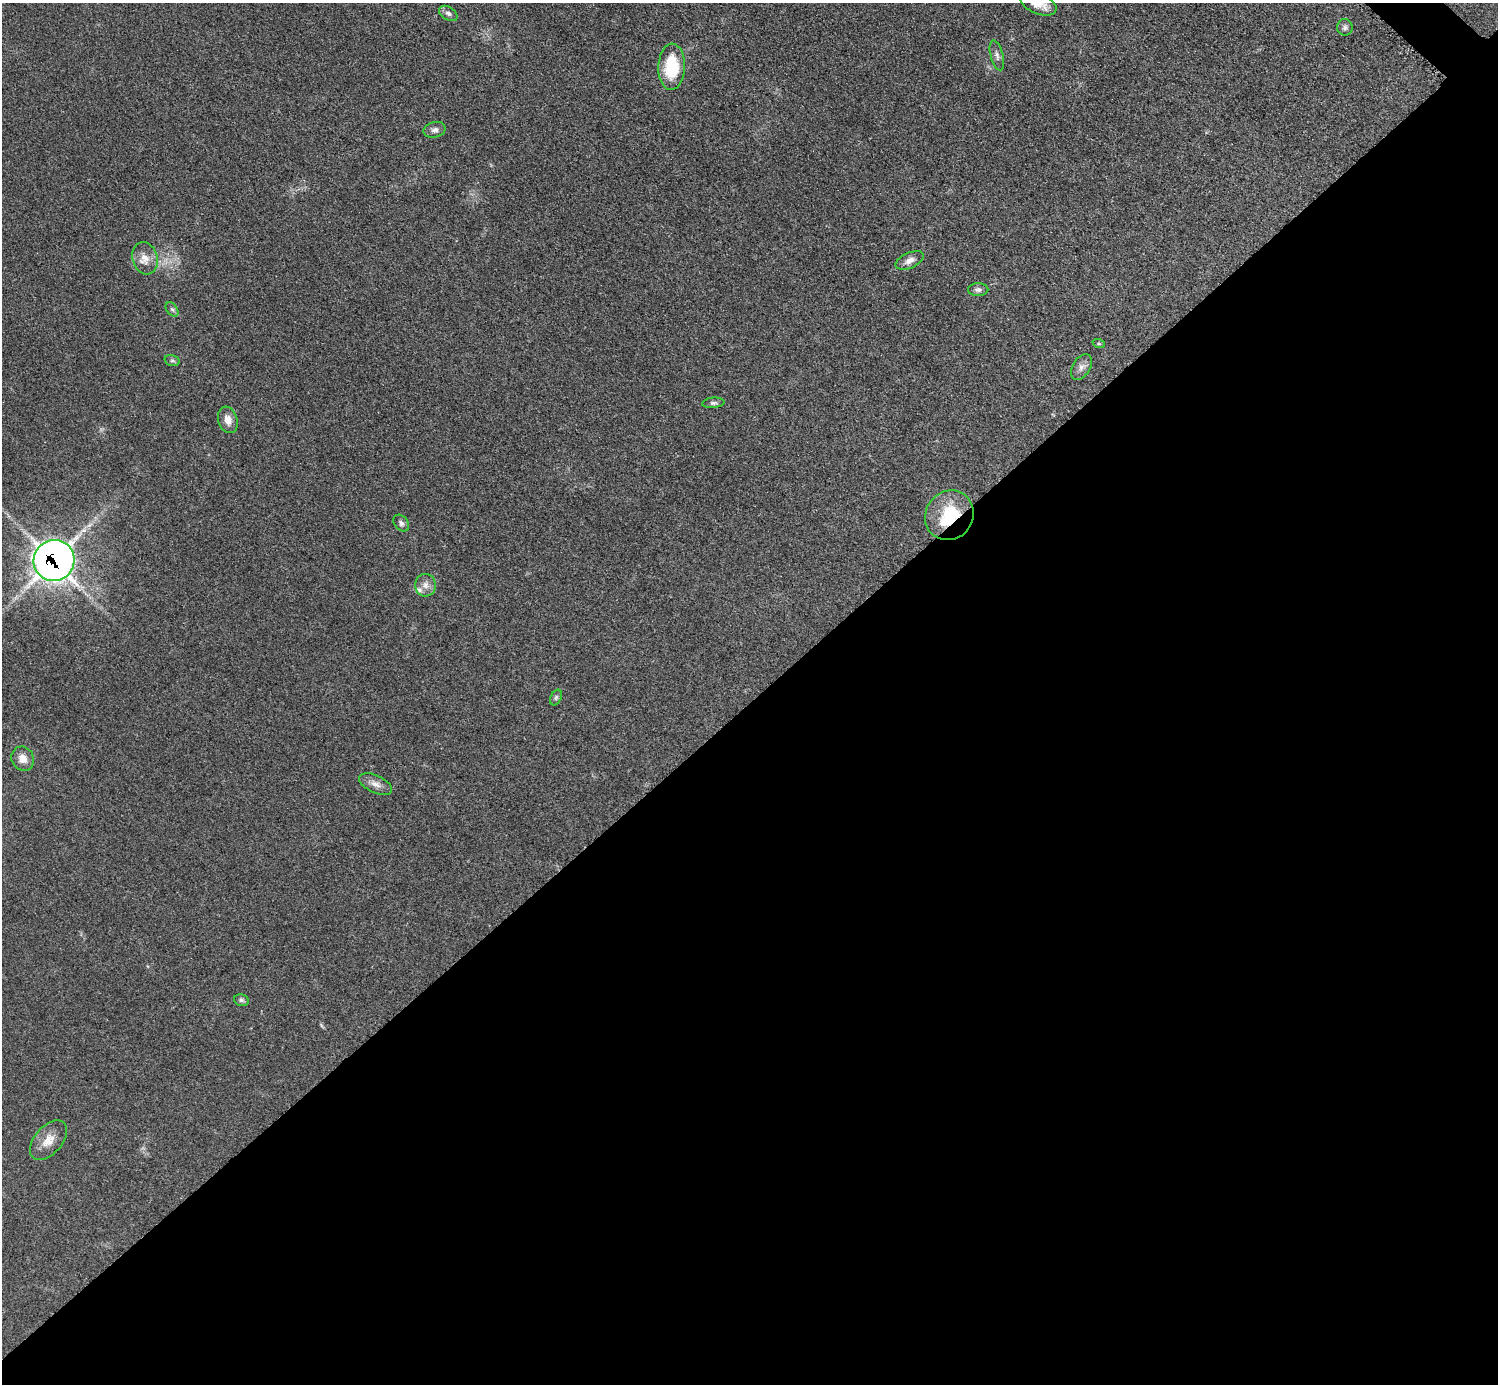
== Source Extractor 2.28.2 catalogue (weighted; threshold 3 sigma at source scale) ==
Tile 15 of 4 x 4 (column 3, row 4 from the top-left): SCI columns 2998-4493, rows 305-1686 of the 5993 x 5993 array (HDU 1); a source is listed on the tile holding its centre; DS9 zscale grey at full resolution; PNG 1500 x 1386 px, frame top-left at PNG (2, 3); each listed source drawn as its Kron ellipse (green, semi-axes under 4 px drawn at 4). Shown black and unused: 50% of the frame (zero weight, under 3 of 5 exposures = <1% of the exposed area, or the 3 px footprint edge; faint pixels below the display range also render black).
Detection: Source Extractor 2.28.2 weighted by HDU 2 'WHT'; one run over the whole footprint, this tile lists its part. Background 0.0503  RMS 0.0062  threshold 0.0278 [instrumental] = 3 sigma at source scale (4.5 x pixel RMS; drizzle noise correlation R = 1.50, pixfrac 1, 0.05/0.05 arcsec/px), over >= 5 px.
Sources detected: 26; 1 inside a brighter object's white glare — neither listed nor drawn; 1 inside a brighter listed object's ellipse — not listed separately; the other 24 listed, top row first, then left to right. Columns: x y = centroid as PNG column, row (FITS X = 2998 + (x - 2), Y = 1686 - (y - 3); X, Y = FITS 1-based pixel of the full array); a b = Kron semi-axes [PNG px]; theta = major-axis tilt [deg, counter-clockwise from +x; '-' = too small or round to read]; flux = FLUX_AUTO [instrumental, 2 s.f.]
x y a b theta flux
1038 3 19 10 -23 9
448 13 10 6 -32 2.1
1345 27 8 7 - 1.8
997 55 15 6 -74 2.7
672 67 23 13 87 27
435 130 11 7 13 2.6
145 258 16 12 -73 6.7
910 260 15 7 24 4
978 290 10 6 0 2.1
172 309 8 5 -52 1.4
1099 344 6 4 -18 0.78
172 360 8 5 -16 1.3
1081 367 14 8 58 3.4
713 403 11 5 5 1.6
228 420 13 9 -73 5
949 515 26 23 53 30
401 523 9 6 -52 1.9
54 560 20 20 - 550
425 585 11 10 - 4.3
556 697 8 5 63 1.2
23 759 12 11 - 5.1
375 784 18 8 -24 4.6
241 1000 7 5 -14 1.4
48 1140 23 13 49 9
Overlapping masked pixels (flux is a lower limit): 2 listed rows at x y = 949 515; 54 560
Isophote crosses this tile's border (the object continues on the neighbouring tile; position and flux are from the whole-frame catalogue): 1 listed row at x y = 1038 3